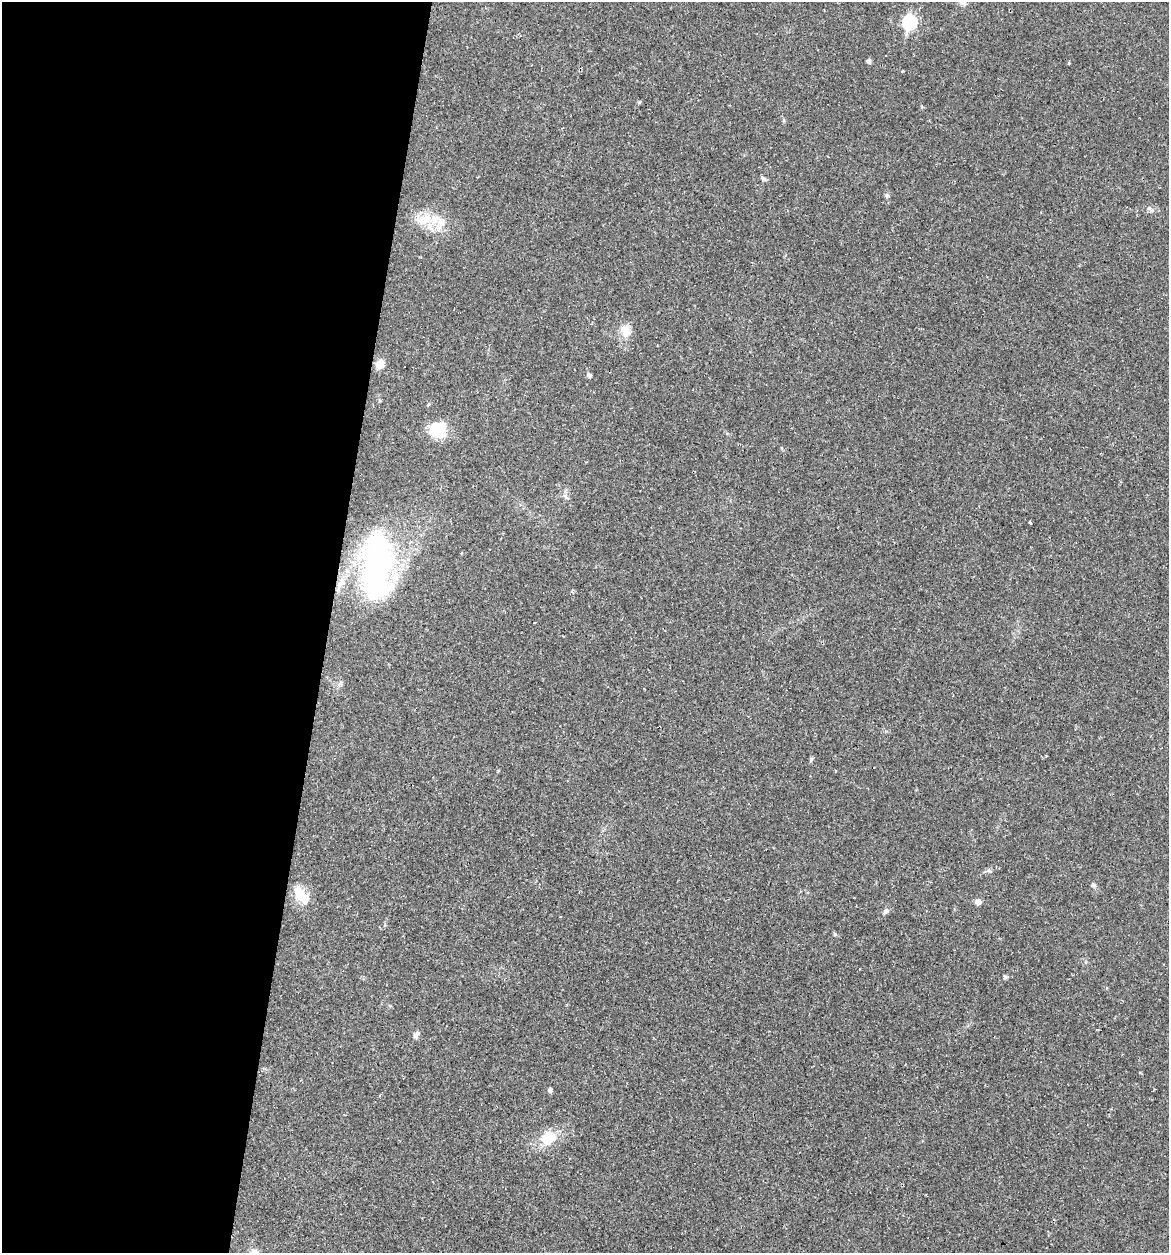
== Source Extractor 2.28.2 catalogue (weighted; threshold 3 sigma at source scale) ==
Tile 5 of 4 x 4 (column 1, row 2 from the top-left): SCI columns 277-1443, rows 2576-3826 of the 5079 x 5086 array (HDU 1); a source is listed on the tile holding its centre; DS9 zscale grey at full resolution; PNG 1171 x 1255 px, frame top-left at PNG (2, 2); no overlay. Shown black and unused: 28% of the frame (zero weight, under 2 of 3 exposures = <1% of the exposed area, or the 3 px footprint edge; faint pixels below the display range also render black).
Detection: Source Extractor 2.28.2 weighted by HDU 2 'WHT'; one run over the whole footprint, this tile lists its part. Background 0.0227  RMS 0.0044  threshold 0.0197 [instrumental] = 3 sigma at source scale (4.5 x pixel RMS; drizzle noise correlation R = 1.50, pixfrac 1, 0.05/0.05 arcsec/px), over >= 5 px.
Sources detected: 29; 3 cosmic-ray / hot-pixel residue — not listed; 2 inside a brighter listed object's ellipse — not listed separately; the other 24 listed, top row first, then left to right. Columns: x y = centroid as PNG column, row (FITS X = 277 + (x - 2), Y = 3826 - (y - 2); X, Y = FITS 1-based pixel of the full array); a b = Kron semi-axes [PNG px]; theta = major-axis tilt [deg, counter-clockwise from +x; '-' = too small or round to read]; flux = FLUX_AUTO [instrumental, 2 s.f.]
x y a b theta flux
909 22 8 6 78 47
869 61 5 4 - 1.3
1069 63 5 3 - 0.36
764 179 9 4 -38 0.88
887 195 7 5 -70 0.82
1151 210 12 5 -35 1.2
424 219 26 13 19 8.8
625 330 16 12 -71 5.1
380 364 9 8 - 4.3
589 375 6 5 - 0.78
438 429 17 16 - 15
1030 523 3 3 - 1
377 566 76 32 86 95
341 583 12 7 35 2.7
811 759 6 4 72 0.62
1093 885 7 5 -52 0.96
301 895 27 13 -52 8.2
978 902 5 5 - 2.6
885 911 8 6 57 1.2
835 934 5 5 - 0.53
1005 977 6 5 - 0.73
416 1035 11 6 61 1.3
550 1090 4 4 - 1.3
548 1138 20 18 29 10
Unlisted compact peaks at least as high as the median listed source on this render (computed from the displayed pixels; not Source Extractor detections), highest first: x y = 639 102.